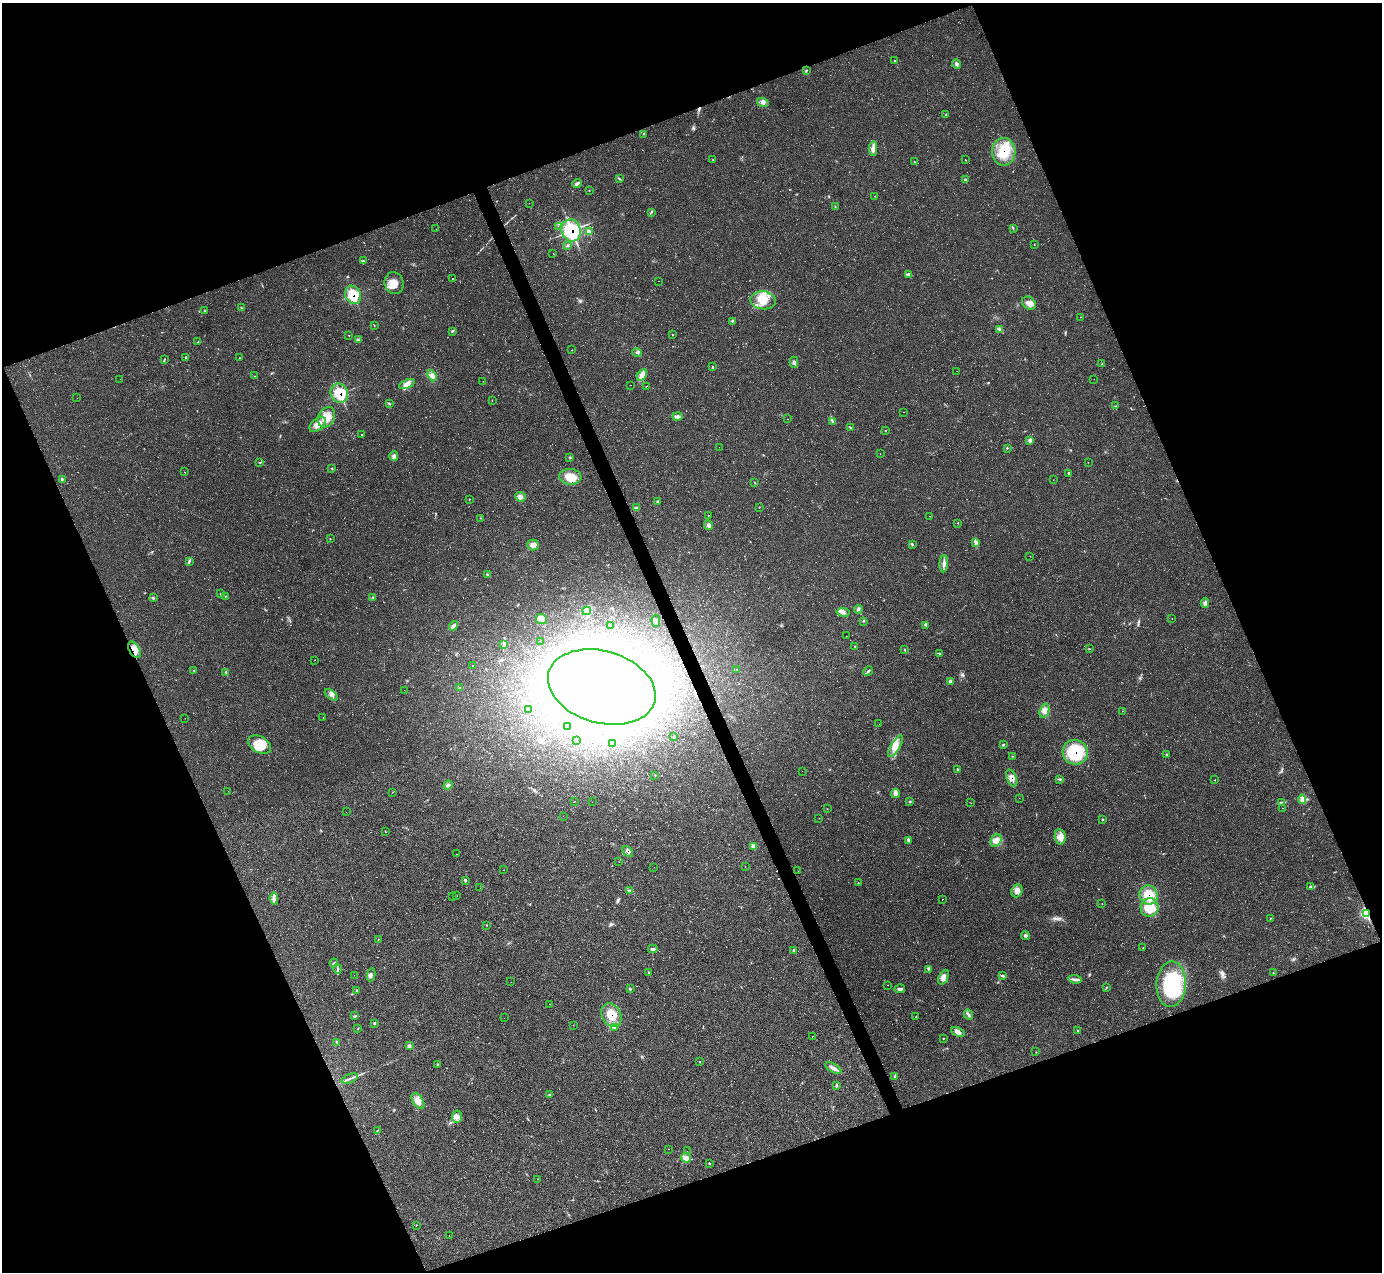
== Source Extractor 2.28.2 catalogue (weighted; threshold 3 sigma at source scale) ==
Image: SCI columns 11-5528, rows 280-5358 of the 5528 x 5512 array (HDU 1 of 3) = the unmasked area's bounding box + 8 px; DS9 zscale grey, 4 x 4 block average (1 PNG px = mean of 4 x 4 image px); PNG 1384 x 1274 px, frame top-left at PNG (2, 3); each listed source drawn as its Kron ellipse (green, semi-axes under 4 px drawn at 4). Shown black and unused: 42% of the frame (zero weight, under 2 of 3 exposures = <1% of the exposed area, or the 3 px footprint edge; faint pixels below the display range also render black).
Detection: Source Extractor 2.28.2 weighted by HDU 2 'WHT'. Background 0.05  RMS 0.0067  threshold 0.0303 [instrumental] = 3 sigma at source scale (4.5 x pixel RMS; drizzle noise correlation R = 1.50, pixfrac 1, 0.05/0.05 arcsec/px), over >= 5 px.
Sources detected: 340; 2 too faint to see at this stretch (4 x 4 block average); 15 inside a brighter object's white glare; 26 cosmic-ray / hot-pixel residue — neither listed nor drawn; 18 coinciding with a brighter row at this scale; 11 inside a brighter listed object's ellipse — not listed separately; the other 268 listed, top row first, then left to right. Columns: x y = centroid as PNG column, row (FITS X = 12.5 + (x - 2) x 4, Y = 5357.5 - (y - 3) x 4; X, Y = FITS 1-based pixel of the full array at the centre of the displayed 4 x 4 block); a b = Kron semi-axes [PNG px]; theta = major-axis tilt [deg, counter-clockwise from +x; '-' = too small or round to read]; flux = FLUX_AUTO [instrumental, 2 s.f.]
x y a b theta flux
895 61 2 2 - 1.5
956 64 4 3 - 11
806 70 2 2 - 1.5
763 103 6 4 -19 15
946 114 3 2 - 2.3
644 134 2 2 - 1.3
873 149 7 4 -89 15
1004 152 14 12 89 120
713 159 2 2 - 2
965 160 2 2 - 1.4
914 162 2 2 - 2.1
620 179 2 2 - 2.5
965 180 3 2 - 4.2
577 183 5 3 - 7.6
589 190 2 2 - 0.89
875 196 2 2 - 1.2
529 203 2 2 - 1.5
835 207 2 2 - 2.3
651 212 4 2 - 4.4
558 226 2 2 - 0.48
1013 228 2 2 - 2
436 229 2 2 - 3.6
571 230 11 9 -71 280
589 232 4 4 - 11
568 245 2 2 - 3.9
1034 245 2 2 - 1.6
553 253 2 2 - 1.6
363 261 3 2 - 4.4
909 275 4 3 - 6.2
453 278 2 2 - 2.4
659 281 2 2 - 1.4
394 283 11 9 -73 55
353 295 9 7 -62 110
763 300 13 9 -6 63
1029 303 7 6 - 28
241 308 2 2 - 2.3
205 311 2 2 - 1.4
1081 317 2 2 - 1.4
732 321 4 2 - 4
374 325 2 2 - 1.6
1000 330 4 3 - 8.2
452 331 3 2 - 3.6
349 335 2 2 - 1.3
672 335 2 2 - 1
358 340 3 2 - 5.2
198 342 3 2 - 2
572 350 2 2 - 1.5
637 353 5 2 - 6.3
186 357 3 2 - 2.8
239 358 2 2 - 1.3
165 359 3 2 - 1.9
794 362 5 2 - 8.8
1102 364 3 2 - 2.2
712 367 3 2 - 3.6
957 371 2 2 - 0.59
642 375 6 3 60 17
255 376 2 2 - 1.2
432 376 6 2 -70 8.6
120 379 2 2 - 0.72
1094 379 2 2 - 0.76
483 381 2 2 - 0.66
407 384 8 4 22 24
631 385 2 2 - 6.2
646 386 2 2 - 1.4
339 393 10 8 -66 110
77 398 2 2 - 0.49
492 400 2 2 - 1
389 404 3 2 - 3
1116 406 3 2 - 3.6
903 412 2 2 - 25
678 416 5 3 - 11
327 417 11 8 64 58
788 419 2 2 - 0.67
833 422 4 3 - 5.7
318 424 9 5 42 33
850 427 3 2 - 3
885 430 2 2 - 1.4
362 435 2 2 - 2.2
1030 440 3 3 - 8.8
719 447 2 2 - 0.71
1007 448 2 2 - 2.8
880 454 2 2 - 0.71
394 456 5 4 - 13
570 457 2 2 - 2.9
260 462 3 2 - 1.9
1088 462 2 2 - 0.76
332 468 2 2 - 2.6
184 472 2 2 - 0.86
1068 473 2 2 - 2.9
570 477 11 8 -4 60
62 479 2 2 - 3.9
1053 480 2 2 - 0.71
755 483 2 2 - 1.4
520 497 5 5 - 14
469 499 2 2 - 1.6
657 501 3 2 - 3
759 507 2 2 - 1.3
636 508 4 3 - 7.9
708 515 2 2 - 1.4
930 516 2 2 - 0.7
480 518 2 2 - 1.1
958 523 2 2 - 1.8
709 525 5 3 - 11
330 539 2 2 - 1.6
976 542 3 2 - 6.8
912 544 3 2 - 3.2
533 545 6 5 - 24
1030 556 2 2 - 0.8
189 561 4 2 - 4.8
944 564 8 3 86 15
487 574 2 2 - 3.1
220 594 2 2 - 1.4
225 596 2 2 - 1.5
373 597 3 2 - 3.4
153 598 3 3 - 5
1205 603 5 3 - 10
858 609 4 3 - 7.1
587 611 4 4 - 14
843 612 6 4 -9 14
1172 618 2 2 - 0.91
541 619 5 5 - 19
656 621 6 3 -86 11
864 621 2 2 - 2
926 625 3 2 - 4.8
454 626 5 3 - 9
611 626 4 2 - 5
846 636 2 2 - 0.44
541 641 2 2 - 30
503 645 4 2 - 5.2
855 646 2 2 - 1.9
1089 649 2 2 - 1.7
134 650 9 5 -59 29
905 650 2 2 - 3.6
939 653 2 2 - 2.3
315 660 2 2 - 0.81
473 666 2 2 - 62
737 669 2 2 - 1.4
194 670 2 2 - 2.5
868 671 5 2 - 5.3
226 672 3 2 - 3.2
950 681 3 3 - 7.4
602 687 55 36 -16 1100
459 688 2 2 - 3.5
404 690 2 2 - 1.1
331 695 7 3 -39 13
528 710 3 2 - 3.4
1044 711 7 4 72 22
1122 711 2 2 - 0.79
323 717 2 2 - 1.2
185 718 2 2 - 0.62
879 724 2 2 - 2.9
568 727 3 2 - 2.8
673 737 2 2 - 2.8
576 740 2 2 - 3
613 743 2 2 - 1.9
260 745 12 8 -28 82
1003 745 3 2 - 3.6
895 746 12 4 59 33
1075 752 13 12 - 200
1167 754 3 2 - 2.9
1012 756 2 2 - 1.2
957 769 3 2 - 3.2
802 771 2 2 - 0.46
655 776 2 2 - 1.5
1012 778 9 5 -67 28
1060 779 3 2 - 2.2
1215 780 2 2 - 1.3
448 785 5 3 - 9.8
228 791 2 2 - 0.58
393 792 2 2 - 0.84
896 793 4 4 - 12
1019 798 2 2 - 0.67
1302 799 5 3 - 13
575 801 2 2 - 1.1
910 801 3 2 - 3
592 802 2 2 - 0.44
1282 802 2 2 - 1.6
971 803 2 2 - 1.1
1283 808 2 2 - 0.74
827 809 2 2 - 1
346 812 2 2 - 0.52
563 816 2 2 - 13
819 818 2 2 - 1.1
1103 819 2 2 - 1.4
385 831 2 2 - 1.7
1060 837 8 5 -81 23
908 840 4 3 - 6.3
996 840 7 5 55 24
753 846 4 3 - 9.2
628 851 6 3 -49 11
456 854 2 2 - 1.5
619 862 2 2 - 0.66
654 867 2 2 - 0.56
745 867 2 2 - 0.61
503 870 2 2 - 0.84
798 871 2 2 - 1.2
465 880 3 3 - 5.3
858 883 2 2 - 1.3
1310 887 3 3 - 4.5
480 888 2 2 - 0.67
630 890 2 2 - 1.7
1017 891 6 5 - 25
1149 895 10 9 - 74
457 896 2 2 - 3.4
453 897 2 2 - 16
274 899 6 3 -84 15
942 899 2 2 - 1.5
1102 904 2 2 - 0.89
1150 908 9 9 - 83
1366 913 3 2 - 530
1270 918 2 2 - 1.3
487 925 2 2 - 3.5
1025 935 4 3 - 7.8
378 939 2 2 - 1.4
1143 948 2 2 - 1.7
653 949 5 4 - 10
794 950 3 2 - 3.6
334 963 4 2 - 4.2
337 969 5 2 - 6.1
928 969 2 2 - 2.3
648 972 2 2 - 2.3
1273 973 2 2 - 1.4
354 975 2 2 - 0.54
371 975 7 3 82 9.6
1002 975 4 2 - 4.4
943 977 8 4 65 20
1075 979 7 3 -6 11
511 982 2 2 - 0.55
1171 984 23 14 87 310
887 985 2 2 - 2.3
1106 987 3 2 - 2.5
630 989 3 2 - 3.3
900 989 5 3 - 8.4
357 991 2 2 - 1.4
549 1004 2 2 - 0.86
611 1015 12 9 -61 75
969 1015 5 2 - 7
355 1016 4 2 - 4.9
916 1016 2 2 - 3.8
504 1018 2 2 - 0.5
374 1023 2 2 - 4.7
573 1025 2 2 - 0.79
358 1028 3 2 - 2
615 1028 2 2 - 1.5
1077 1030 2 2 - 2.3
958 1032 7 4 -25 14
812 1036 2 2 - 1.4
943 1039 2 2 - 1.6
337 1042 3 2 - 4.2
409 1046 4 3 - 7.6
1036 1052 2 2 - 1.4
700 1062 2 2 - 2.2
437 1064 2 2 - 2.5
833 1068 9 3 -29 14
895 1076 2 2 - 2.4
350 1079 8 2 21 9.4
836 1086 3 3 - 5.6
549 1095 3 2 - 3.9
418 1101 9 5 -57 27
457 1117 6 5 - 16
377 1130 2 2 - 1.8
668 1149 2 2 - 0.96
687 1151 2 2 - 0.4
686 1158 5 4 - 14
709 1163 2 2 - 3
537 1179 2 2 - 0.97
416 1225 2 2 - 1.3
449 1235 2 2 - 0.61
Overlapping masked pixels (flux is a lower limit): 12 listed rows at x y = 1004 152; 571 230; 353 295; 339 393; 134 650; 1075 752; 1012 778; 628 851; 1149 895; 1150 908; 1366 913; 611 1015
Diffuse or blended objects may show on this block-average render without a row.